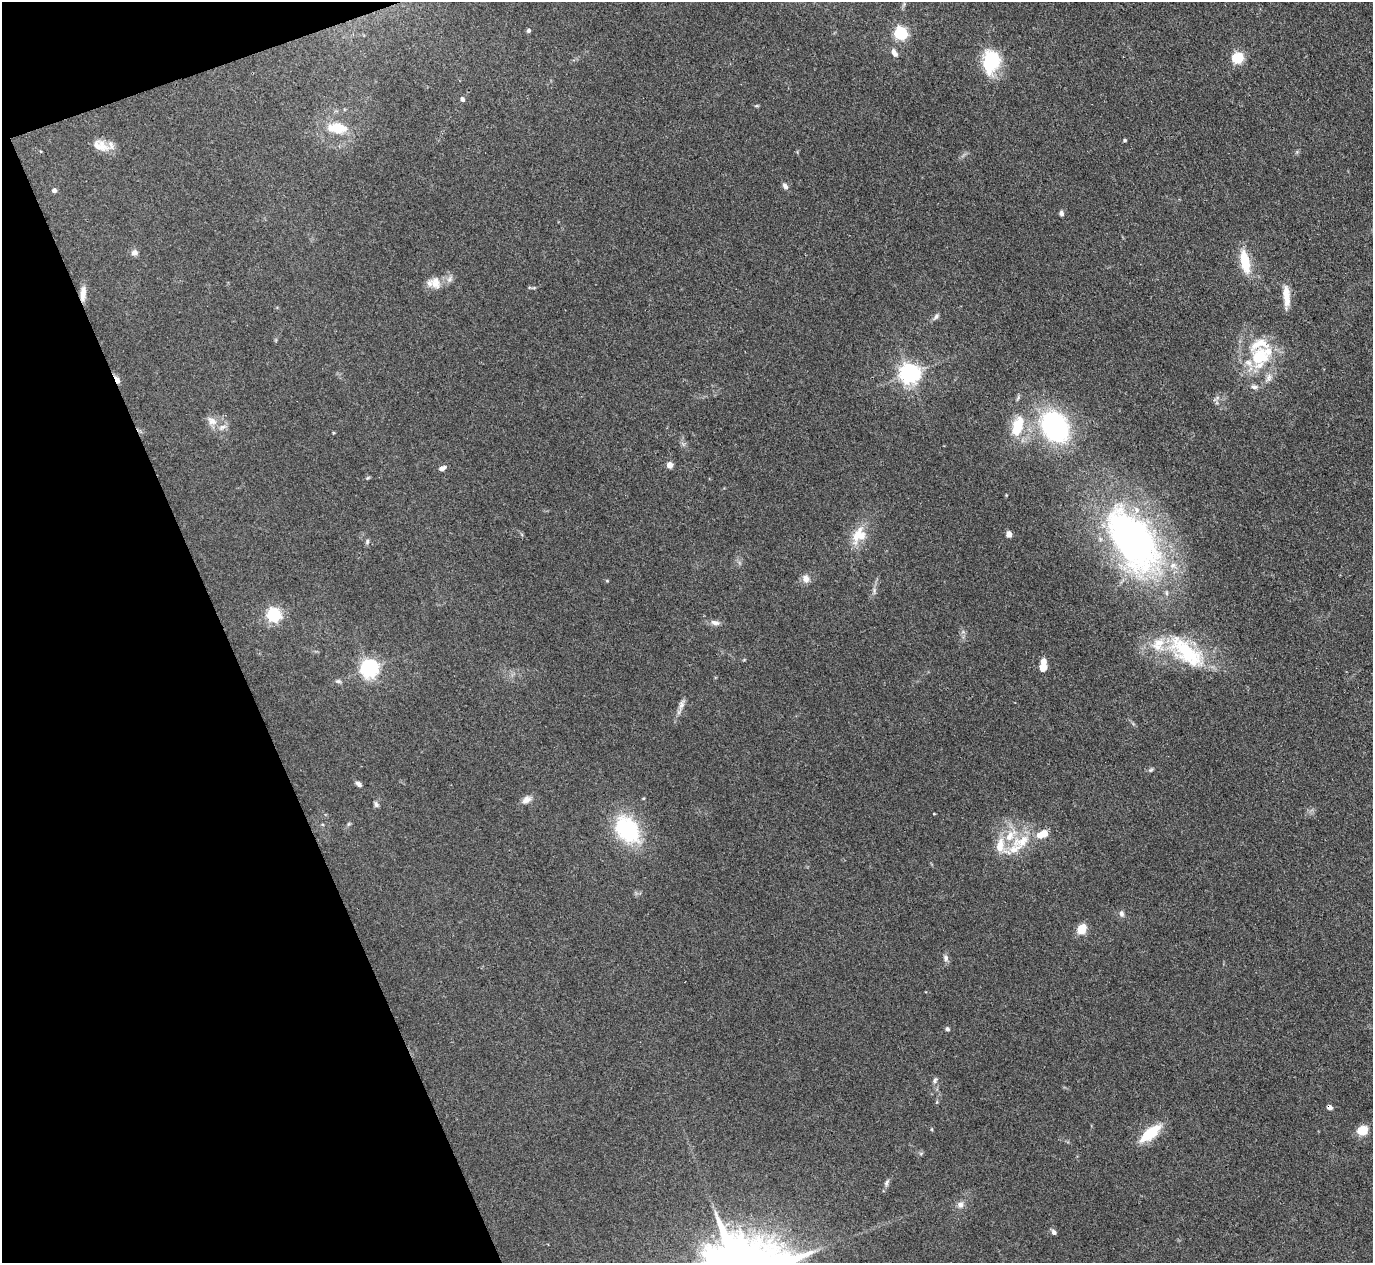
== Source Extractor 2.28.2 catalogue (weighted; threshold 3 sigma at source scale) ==
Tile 5 of 4 x 4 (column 1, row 2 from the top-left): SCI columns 3-1373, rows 2802-4062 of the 5489 x 5476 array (HDU 1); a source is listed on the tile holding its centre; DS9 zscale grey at full resolution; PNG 1375 x 1265 px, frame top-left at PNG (2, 2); no overlay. Shown black and unused: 18% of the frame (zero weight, under 3 of 4 exposures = <1% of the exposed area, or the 3 px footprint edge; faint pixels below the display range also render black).
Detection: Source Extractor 2.28.2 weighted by HDU 2 'WHT'; one run over the whole footprint, this tile lists its part. Background 0.114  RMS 0.0067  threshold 0.03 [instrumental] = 3 sigma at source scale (4.5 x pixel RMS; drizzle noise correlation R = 1.50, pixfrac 1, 0.05/0.05 arcsec/px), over >= 5 px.
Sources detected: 75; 1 cosmic-ray / hot-pixel residue — not listed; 14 inside a brighter listed object's ellipse — not listed separately; the other 60 listed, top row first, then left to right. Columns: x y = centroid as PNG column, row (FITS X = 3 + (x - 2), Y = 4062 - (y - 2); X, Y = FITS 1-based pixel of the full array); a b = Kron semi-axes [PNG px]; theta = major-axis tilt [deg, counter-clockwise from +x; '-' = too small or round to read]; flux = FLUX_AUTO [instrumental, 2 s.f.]
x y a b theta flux
529 30 4 4 - 1.5
900 33 6 5 - 110
894 53 12 7 -62 2.7
1238 58 5 5 - 64
991 61 23 17 79 38
462 99 5 4 - 2.2
337 128 22 11 -3 17
1125 140 4 4 - 0.82
100 146 23 13 -20 9.4
785 186 9 6 -49 2.1
54 190 4 4 - 2.8
1061 213 5 4 - 2.2
134 253 9 8 - 2.8
1245 262 21 8 -79 23
435 283 17 13 -65 7.7
83 293 20 7 84 5.6
1286 294 26 8 -87 9.2
936 316 10 5 51 1.9
1259 357 32 28 68 40
910 374 7 7 - 400
117 380 10 5 -61 4
212 421 16 10 -33 5.7
1055 426 24 18 -57 130
1017 428 28 16 -88 19
333 433 4 3 - 0.64
670 465 5 4 - 7.7
442 468 8 5 25 2.8
368 478 6 4 31 0.79
1009 534 5 4 - 8.1
859 535 25 17 57 15
1133 540 88 46 -57 240
367 541 7 5 71 1.3
806 579 10 9 - 4.1
874 590 9 3 85 1.7
273 615 6 6 - 150
715 623 12 7 -12 3.2
1187 652 58 24 -40 53
1043 668 8 7 - 5.9
369 669 6 6 - 300
338 681 8 5 -1 1.5
681 705 14 7 76 3.5
1150 770 8 4 31 1.1
358 784 8 5 -36 2
526 800 13 8 37 4
376 804 9 5 -66 1.6
934 814 4 3 - 0.46
348 824 6 4 71 0.93
627 829 25 18 -52 67
1022 841 32 16 22 22
1121 914 8 6 -76 2.2
1081 929 10 8 55 11
946 958 9 6 -83 2.3
947 1029 5 5 - 1.3
935 1080 8 5 70 1.7
1362 1130 12 10 21 9
1150 1133 24 9 39 24
921 1153 6 4 19 0.94
887 1183 11 5 61 2
960 1205 8 8 - 3.1
1054 1232 7 5 -49 1.8
Overlapping masked pixels (flux is a lower limit): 2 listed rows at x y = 83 293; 117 380